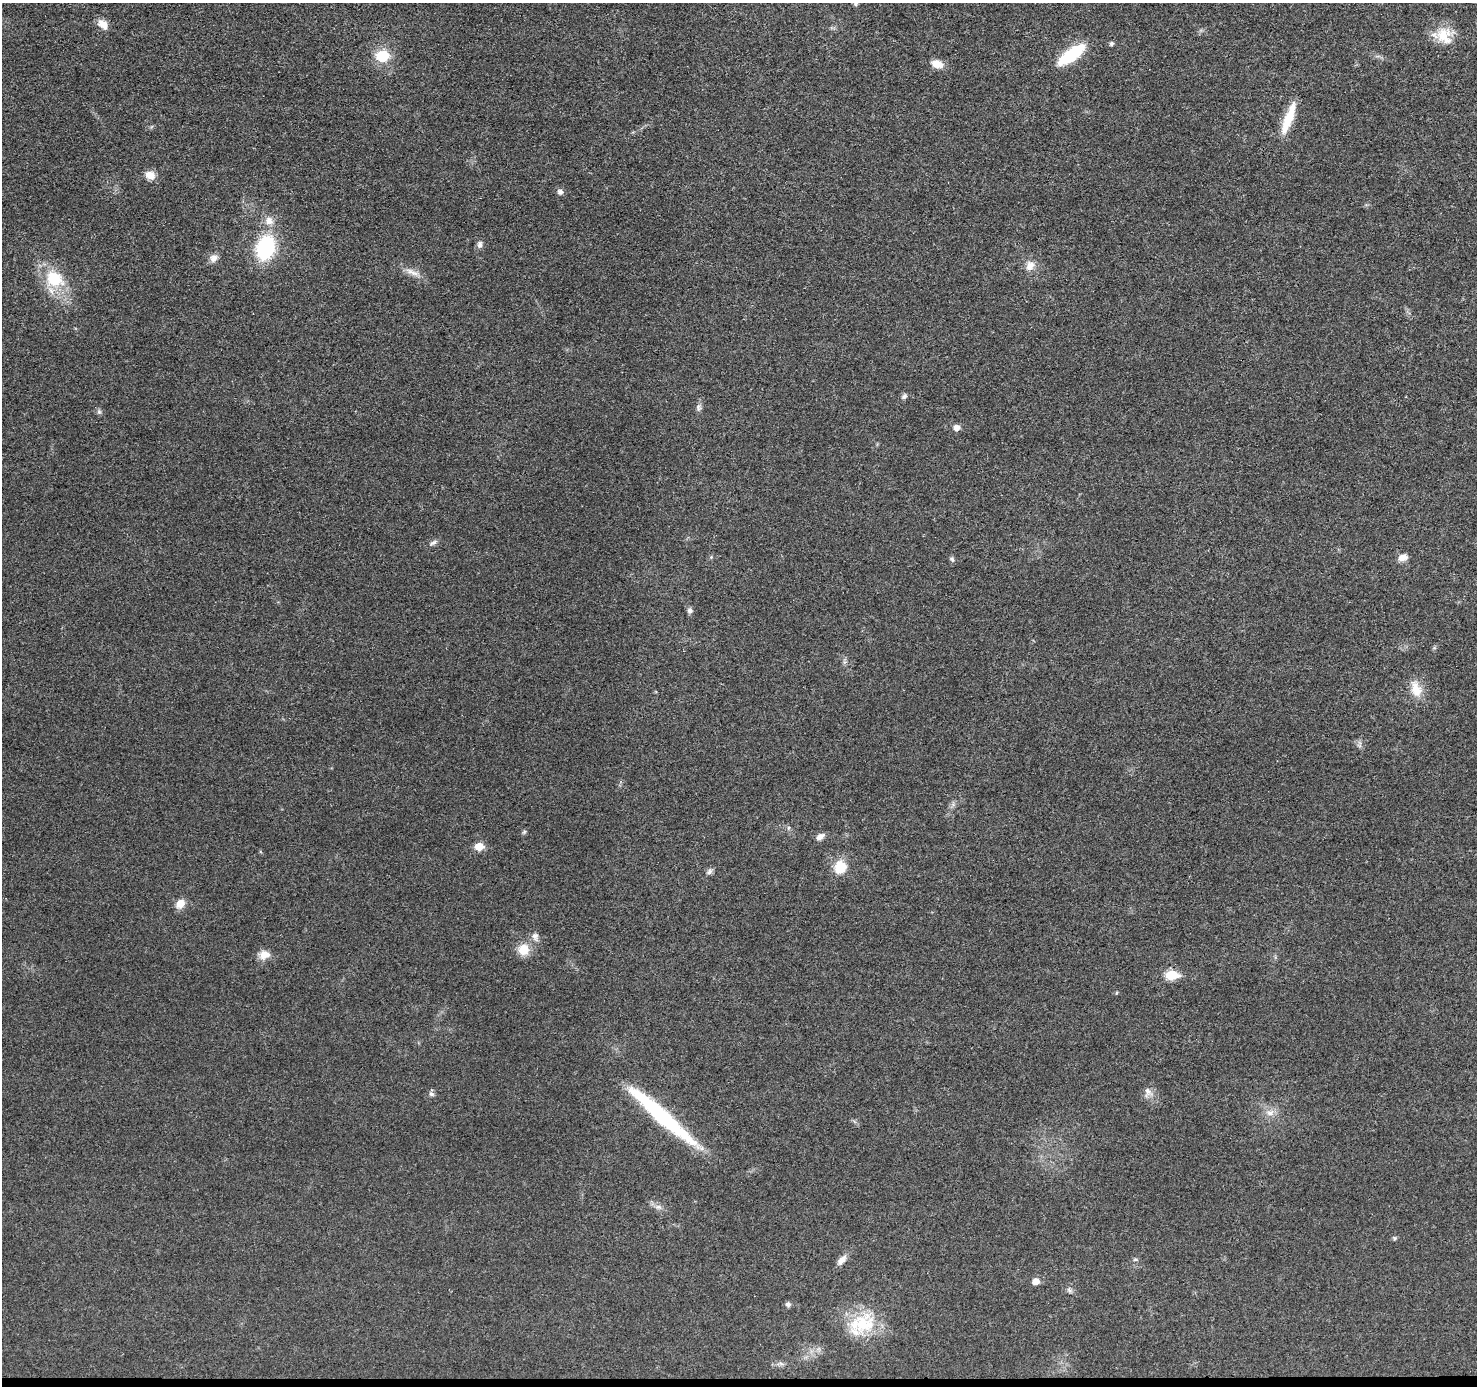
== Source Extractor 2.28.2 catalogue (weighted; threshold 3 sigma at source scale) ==
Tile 8 of 3 x 3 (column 2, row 3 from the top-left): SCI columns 1479-2953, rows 205-1588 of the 4431 x 4457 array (HDU 1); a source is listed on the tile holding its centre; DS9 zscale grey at full resolution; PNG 1479 x 1388 px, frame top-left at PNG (2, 3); no overlay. Shown black and unused: <1% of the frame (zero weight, under 3 of 5 exposures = <1% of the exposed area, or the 3 px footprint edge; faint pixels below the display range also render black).
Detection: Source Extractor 2.28.2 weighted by HDU 2 'WHT'; one run over the whole footprint, this tile lists its part. Background 0.0184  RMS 0.005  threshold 0.0224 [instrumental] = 3 sigma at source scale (4.5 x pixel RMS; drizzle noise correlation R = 1.50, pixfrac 1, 0.05/0.05 arcsec/px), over >= 5 px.
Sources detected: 51; all 51 listed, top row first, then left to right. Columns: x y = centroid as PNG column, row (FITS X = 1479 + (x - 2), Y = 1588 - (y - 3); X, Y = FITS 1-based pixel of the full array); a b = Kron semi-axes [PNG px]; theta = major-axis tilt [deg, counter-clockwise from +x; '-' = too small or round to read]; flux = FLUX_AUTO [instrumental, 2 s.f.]
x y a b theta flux
856 4 7 5 71 0.94
103 24 14 10 -40 4.2
1443 35 23 19 48 11
1111 44 6 5 - 0.91
1071 55 30 11 36 25
382 56 16 13 1 12
937 64 14 8 -19 5.2
1288 119 40 9 70 14
150 175 12 9 -20 4.4
560 192 6 5 - 2.1
269 221 11 11 - 4.1
480 244 10 7 83 1.8
265 248 24 17 73 38
213 258 11 9 47 2.9
1030 266 13 10 56 4.1
412 272 21 6 -25 4
54 279 25 20 -33 21
904 396 8 6 46 1.4
698 408 11 6 84 1.6
99 412 6 5 - 1
957 428 6 6 - 3.4
433 543 13 5 31 1.6
1403 557 9 7 11 4.2
952 559 7 5 -7 0.95
690 610 7 7 - 1.5
1416 689 22 12 -72 8.2
788 828 6 3 71 0.68
524 832 6 4 45 0.75
820 837 10 7 32 2.8
479 846 6 5 - 10
840 867 16 14 76 11
710 871 9 6 45 1.5
180 904 11 9 44 4.9
535 936 12 9 -78 2.5
524 950 15 15 - 7.3
264 954 13 10 18 4.8
1172 975 7 6 - 25
1116 993 5 3 - 0.48
1148 1092 14 10 86 3.4
431 1094 8 7 - 1.3
1270 1113 11 9 12 3.5
662 1116 89 13 -41 56
658 1207 9 6 -15 2
1394 1238 6 5 - 0.82
1135 1259 6 4 1 0.71
842 1260 16 7 49 3.4
1036 1281 6 6 - 4.6
1070 1290 8 6 -42 1.3
788 1304 6 5 - 1.7
862 1323 34 25 46 23
781 1364 7 4 -20 1
Isophote crosses this tile's border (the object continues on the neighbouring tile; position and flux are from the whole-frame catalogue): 1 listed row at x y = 856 4